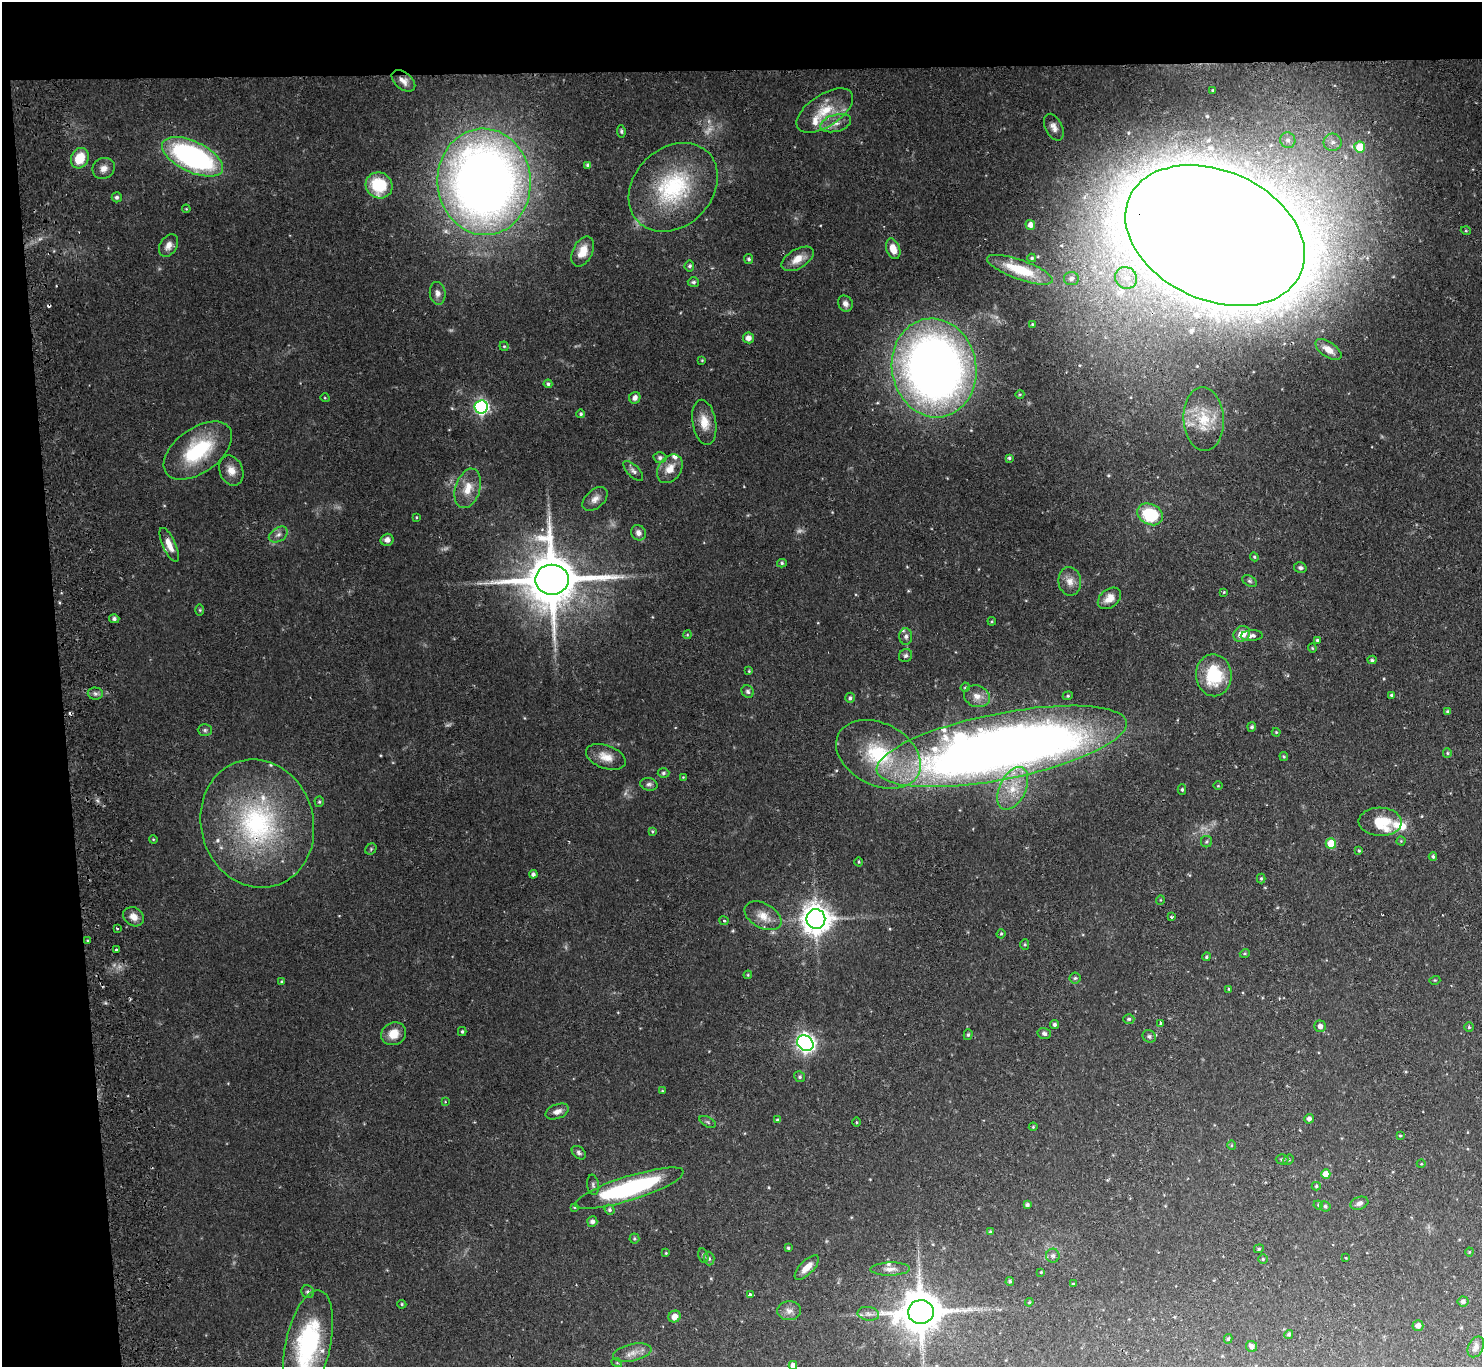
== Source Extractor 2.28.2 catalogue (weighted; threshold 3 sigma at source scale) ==
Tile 1 of 3 x 3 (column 1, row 1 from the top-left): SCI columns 56-1535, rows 2931-4295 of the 4550 x 4427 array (HDU 1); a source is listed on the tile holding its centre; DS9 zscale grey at full resolution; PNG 1484 x 1369 px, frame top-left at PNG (2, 2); each listed source drawn as its Kron ellipse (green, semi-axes under 4 px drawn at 4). Shown black and unused: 9% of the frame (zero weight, under 2 of 3 exposures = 3% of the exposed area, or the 3 px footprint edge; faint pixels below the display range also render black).
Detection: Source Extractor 2.28.2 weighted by HDU 2 'WHT'; one run over the whole footprint, this tile lists its part. Background 0.0617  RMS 0.0052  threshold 0.0233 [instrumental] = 3 sigma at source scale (4.5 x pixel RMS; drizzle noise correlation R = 1.50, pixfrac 1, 0.05/0.05 arcsec/px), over >= 5 px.
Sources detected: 231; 7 too faint to see at this stretch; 1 inside a brighter object's white glare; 3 cosmic-ray / hot-pixel residue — neither listed nor drawn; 12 inside a brighter listed object's ellipse — not listed separately; the other 208 listed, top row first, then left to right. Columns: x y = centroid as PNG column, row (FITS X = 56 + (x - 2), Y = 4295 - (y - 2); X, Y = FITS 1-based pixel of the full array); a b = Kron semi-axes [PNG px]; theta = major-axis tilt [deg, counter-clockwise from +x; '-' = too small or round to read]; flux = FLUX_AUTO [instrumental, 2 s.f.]
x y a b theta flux
403 81 13 8 -39 3.6
1213 90 3 3 - 0.63
825 111 32 16 33 15
836 123 16 8 15 4.3
1054 127 14 8 -63 3.2
621 131 6 4 -81 0.81
1288 140 8 7 - 2.3
1333 142 9 9 - 3.2
1360 147 5 5 - 14
193 157 33 15 -25 110
80 158 10 8 63 13
588 165 4 4 - 1.1
104 168 11 10 - 3.5
484 182 53 46 -85 560
379 185 14 12 -34 22
673 187 49 39 45 55
117 197 5 5 - 1.2
186 209 4 3 - 0.43
1030 225 5 4 - 3.1
1466 231 5 3 - 0.5
1215 235 94 64 -24 5800
169 245 12 8 59 3.4
893 249 11 6 -71 5.9
583 251 16 10 63 8.1
1032 258 4 4 - 0.68
749 259 5 4 - 1.1
798 259 18 9 31 6.7
689 266 5 5 - 1.1
1020 270 35 9 -20 18
1126 278 11 10 - 6.4
1071 279 7 6 - 2.1
693 282 5 5 - 1.1
438 293 11 8 -83 2.8
845 304 8 7 - 2.5
1032 324 3 2 - 0.52
748 338 5 5 - 3.1
504 346 4 4 - 0.67
1328 350 15 7 -34 5.4
702 360 3 3 - 0.43
934 368 50 42 -80 450
548 384 4 4 - 0.85
1020 394 4 3 - 0.45
325 398 5 3 - 0.47
635 398 6 5 - 2.6
481 407 7 6 - 110
581 414 4 4 - 0.87
1204 419 32 20 -86 19
704 422 23 11 -80 8
198 451 39 22 36 37
660 458 6 5 - 1.4
1009 458 4 4 - 0.93
670 469 15 11 55 6.4
231 470 15 11 -67 5.1
633 471 13 6 -44 1.9
468 488 20 12 72 8.8
595 499 15 9 42 3.6
1150 514 13 10 -28 27
416 517 4 2 - 0.42
638 533 8 7 - 2.8
278 535 10 6 32 2.2
387 540 6 6 - 2.5
169 545 18 6 -66 5.4
1254 557 4 4 - 0.67
782 563 5 4 - 0.84
1300 568 6 5 - 1.3
552 580 17 15 1 3700
1070 581 14 11 -82 4.6
1249 581 8 5 -27 0.99
1224 592 3 3 - 0.46
1109 598 13 9 38 4.8
200 610 6 4 -89 0.64
114 619 5 4 - 1.3
992 621 4 3 - 0.48
1242 634 9 7 39 7
687 635 4 3 - 0.46
906 636 8 6 89 1.7
1252 636 11 5 3 2.1
1317 640 4 4 - 0.69
1312 648 4 4 - 0.58
906 656 7 6 - 1.3
1372 660 4 4 - 0.85
749 671 4 4 - 0.46
1214 675 21 18 -87 27
965 687 5 4 - 0.57
748 691 6 5 - 1.2
95 693 7 6 - 1.5
1391 695 4 4 - 0.84
977 696 13 10 -19 4.4
1068 696 5 4 - 0.67
850 698 5 4 - 1.1
1448 712 4 3 - 1.2
1252 727 5 4 - 0.99
205 730 7 6 - 1.1
1276 732 4 4 - 0.5
1002 746 127 33 11 760
1447 753 5 4 - 0.75
878 754 45 31 -27 45
1284 756 4 4 - 0.69
606 757 21 11 -20 6.7
663 773 6 4 2 0.92
683 777 4 4 - 0.38
649 784 8 6 -14 1.5
1218 786 5 3 - 0.45
1013 788 23 13 64 13
1182 789 5 4 - 0.83
319 802 5 4 - 0.79
1380 822 21 14 -2 14
257 824 65 56 -74 110
652 831 4 3 - 0.71
153 839 4 3 - 0.43
1401 841 4 4 - 0.53
1206 842 6 5 - 0.87
1331 844 5 5 - 15
371 849 6 5 - 0.72
1359 850 4 3 - 0.62
1433 856 4 4 - 1
859 862 4 3 - 0.47
533 874 4 4 - 1.4
1261 878 5 4 - 0.76
1160 900 5 3 - 0.42
763 916 20 12 -29 7.1
134 917 11 9 -34 4.5
1171 917 3 3 - 1.8
816 919 10 9 - 710
724 921 5 4 - 1.3
117 929 3 2 - 0.58
1001 934 5 4 - 0.63
88 941 4 3 - 0.56
1025 945 5 4 - 0.67
116 950 3 3 - 1.2
1245 953 5 3 - 0.51
1206 957 4 4 - 0.75
748 975 4 4 - 0.5
1075 978 5 5 - 0.89
1435 980 5 3 - 0.46
282 981 4 3 - 0.54
1229 989 4 4 - 0.63
1129 1019 5 4 - 0.86
1161 1023 4 3 - 3.1
1054 1025 4 4 - 1.4
1320 1026 5 5 - 2.2
1469 1027 5 4 - 0.68
462 1031 4 3 - 0.67
1044 1033 7 5 -14 1.5
394 1034 13 11 29 7.1
968 1035 5 4 - 0.76
1149 1036 7 6 - 1.2
805 1043 9 7 -35 230
800 1077 5 5 - 1
662 1091 4 4 - 0.51
445 1102 4 2 - 0.35
557 1111 12 7 21 3
1309 1119 5 4 - 1.9
778 1120 4 4 - 1.2
708 1122 9 5 -27 0.95
856 1122 5 3 - 0.46
1033 1127 4 4 - 0.52
1400 1136 3 3 - 0.56
1231 1145 5 3 - 0.44
579 1153 8 5 -42 1.4
1282 1159 6 5 - 0.86
1289 1160 5 4 - 0.69
1421 1164 4 3 - 0.36
1326 1174 5 4 - 5.3
593 1185 10 6 -82 1.4
1316 1186 4 4 - 0.7
629 1188 57 12 17 74
1359 1203 9 6 19 1.9
1027 1205 4 3 - 1.3
1318 1205 5 4 - 0.72
1325 1206 5 5 - 0.93
574 1207 4 3 - 0.64
609 1210 5 5 - 1.1
592 1222 5 5 - 1.8
990 1232 4 3 - 0.79
634 1239 5 5 - 0.84
788 1248 3 3 - 0.73
1259 1249 5 4 - 0.65
1469 1252 4 4 - 0.53
666 1253 4 3 - 0.51
703 1256 7 5 -76 1
1053 1256 7 7 - 1.5
1346 1258 3 2 - 0.31
709 1259 7 5 -87 1.1
1263 1259 5 4 - 0.67
807 1267 16 7 45 5.3
890 1269 20 6 1 3.5
1041 1272 4 3 - 0.55
1010 1281 4 4 - 0.95
1073 1284 3 3 - 0.44
308 1292 7 6 - 1.2
751 1294 4 3 - 7.8
1463 1301 5 5 - 1.6
1029 1302 4 4 - 0.52
402 1304 4 4 - 0.62
789 1311 12 9 4 3.3
921 1312 13 12 - 1900
868 1314 11 7 -9 2.2
675 1317 6 5 - 4.2
1418 1326 5 5 - 2.2
1289 1334 4 4 - 0.92
1228 1339 5 4 - 0.77
308 1344 55 22 77 62
1251 1346 6 5 - 2.3
1476 1347 11 7 63 2.2
632 1353 19 8 12 4.5
617 1363 5 3 - 0.47
793 1365 4 4 - 2.3
Overlapping masked pixels (flux is a lower limit): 3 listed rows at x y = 1215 235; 1002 746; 257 824
Isophote crosses this tile's border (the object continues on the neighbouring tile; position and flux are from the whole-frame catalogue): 2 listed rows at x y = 308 1344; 793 1365